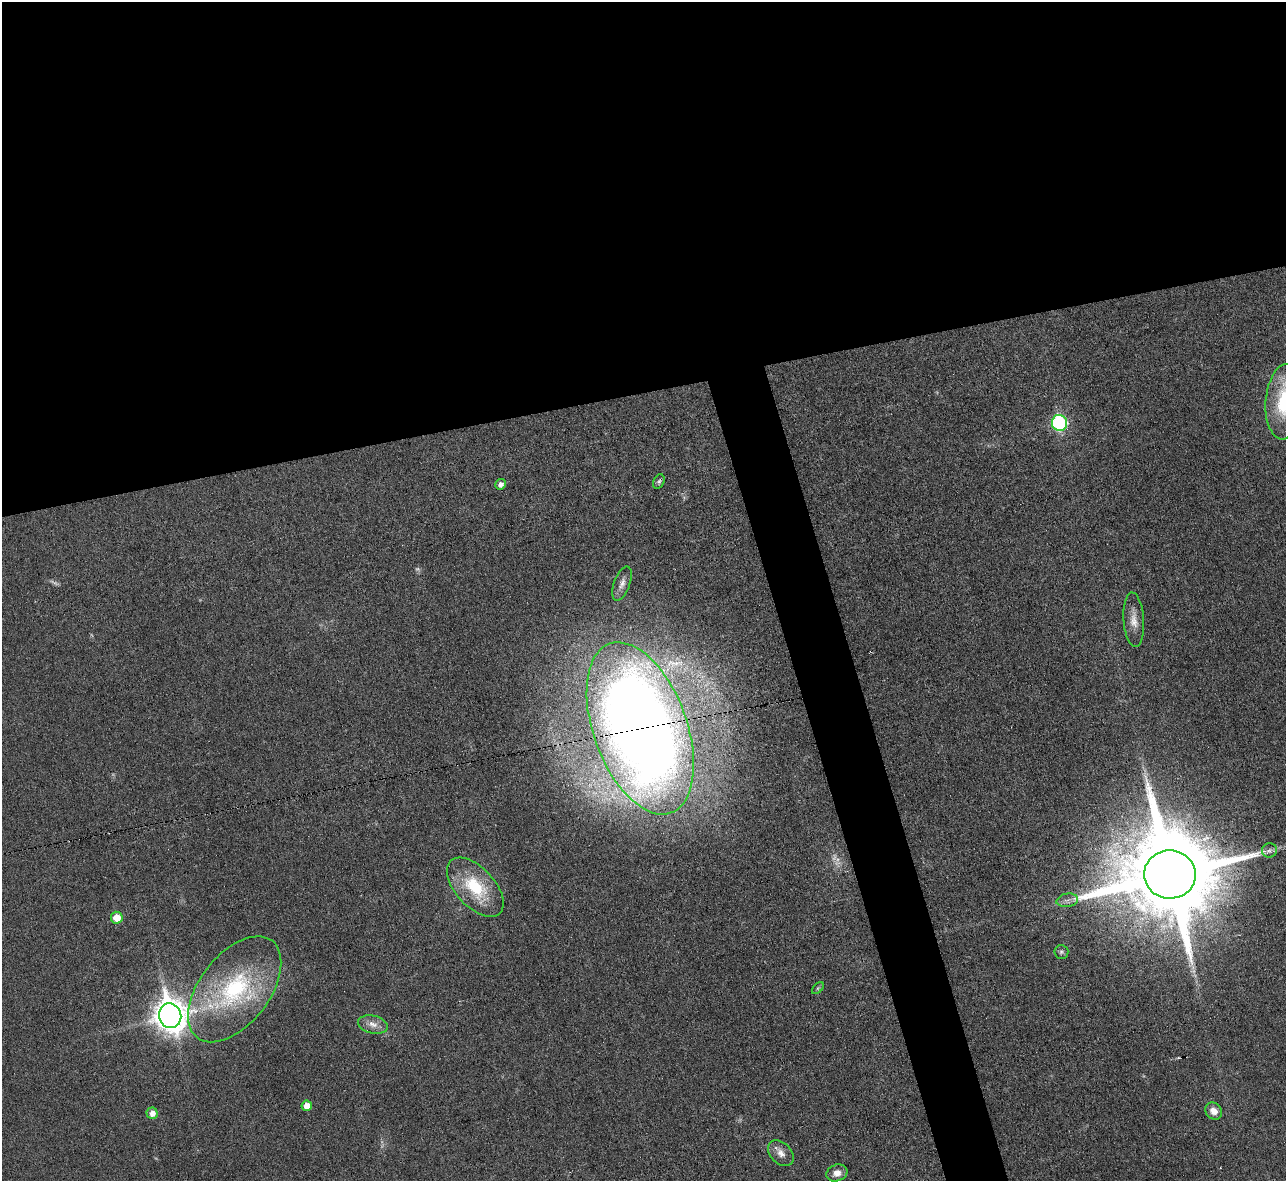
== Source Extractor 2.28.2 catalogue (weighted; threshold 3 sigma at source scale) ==
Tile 2 of 4 x 4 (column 2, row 1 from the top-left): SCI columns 1285-2568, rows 3681-4859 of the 5139 x 5124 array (HDU 1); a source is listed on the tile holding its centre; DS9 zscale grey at full resolution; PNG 1288 x 1183 px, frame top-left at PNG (2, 2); each listed source drawn as its Kron ellipse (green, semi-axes under 4 px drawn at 4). Shown black and unused: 36% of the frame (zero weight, under 3 of 6 exposures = <1% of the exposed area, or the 3 px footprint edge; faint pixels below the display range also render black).
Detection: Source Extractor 2.28.2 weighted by HDU 2 'WHT'; one run over the whole footprint, this tile lists its part. Background 0.035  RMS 0.0039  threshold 0.0158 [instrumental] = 3 sigma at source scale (4.09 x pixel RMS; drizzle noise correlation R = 1.36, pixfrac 0.8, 0.05/0.05 arcsec/px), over >= 5 px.
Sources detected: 27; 5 too faint to see at this stretch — neither listed nor drawn; the other 22 listed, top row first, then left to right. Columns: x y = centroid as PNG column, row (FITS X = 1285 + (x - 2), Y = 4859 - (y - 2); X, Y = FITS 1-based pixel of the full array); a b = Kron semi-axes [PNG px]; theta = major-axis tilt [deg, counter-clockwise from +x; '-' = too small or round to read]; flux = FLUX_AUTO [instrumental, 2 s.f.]
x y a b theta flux
1284 402 38 18 85 24
1060 423 8 7 - 50
659 482 7 5 64 0.81
500 484 5 5 - 1.9
622 583 18 8 70 2.4
1134 620 27 10 -86 4.5
640 728 90 46 -70 730
1269 850 7 7 - 1.2
1170 874 26 24 -3 9700
475 887 36 19 -47 21
1067 900 11 6 9 1.6
117 918 6 6 - 5.9
1061 952 7 7 - 0.88
818 988 7 4 45 0.58
235 989 61 35 52 46
170 1016 12 11 - 630
373 1025 15 8 -13 3
307 1106 5 5 - 3.9
1214 1111 9 7 -53 3.4
152 1113 5 5 - 2.7
781 1153 15 10 -46 3.1
837 1173 10 8 18 3.1
Overlapping masked pixels (flux is a lower limit): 1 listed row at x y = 640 728
Isophote crosses this tile's border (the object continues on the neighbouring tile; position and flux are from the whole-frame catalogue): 1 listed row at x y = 1284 402